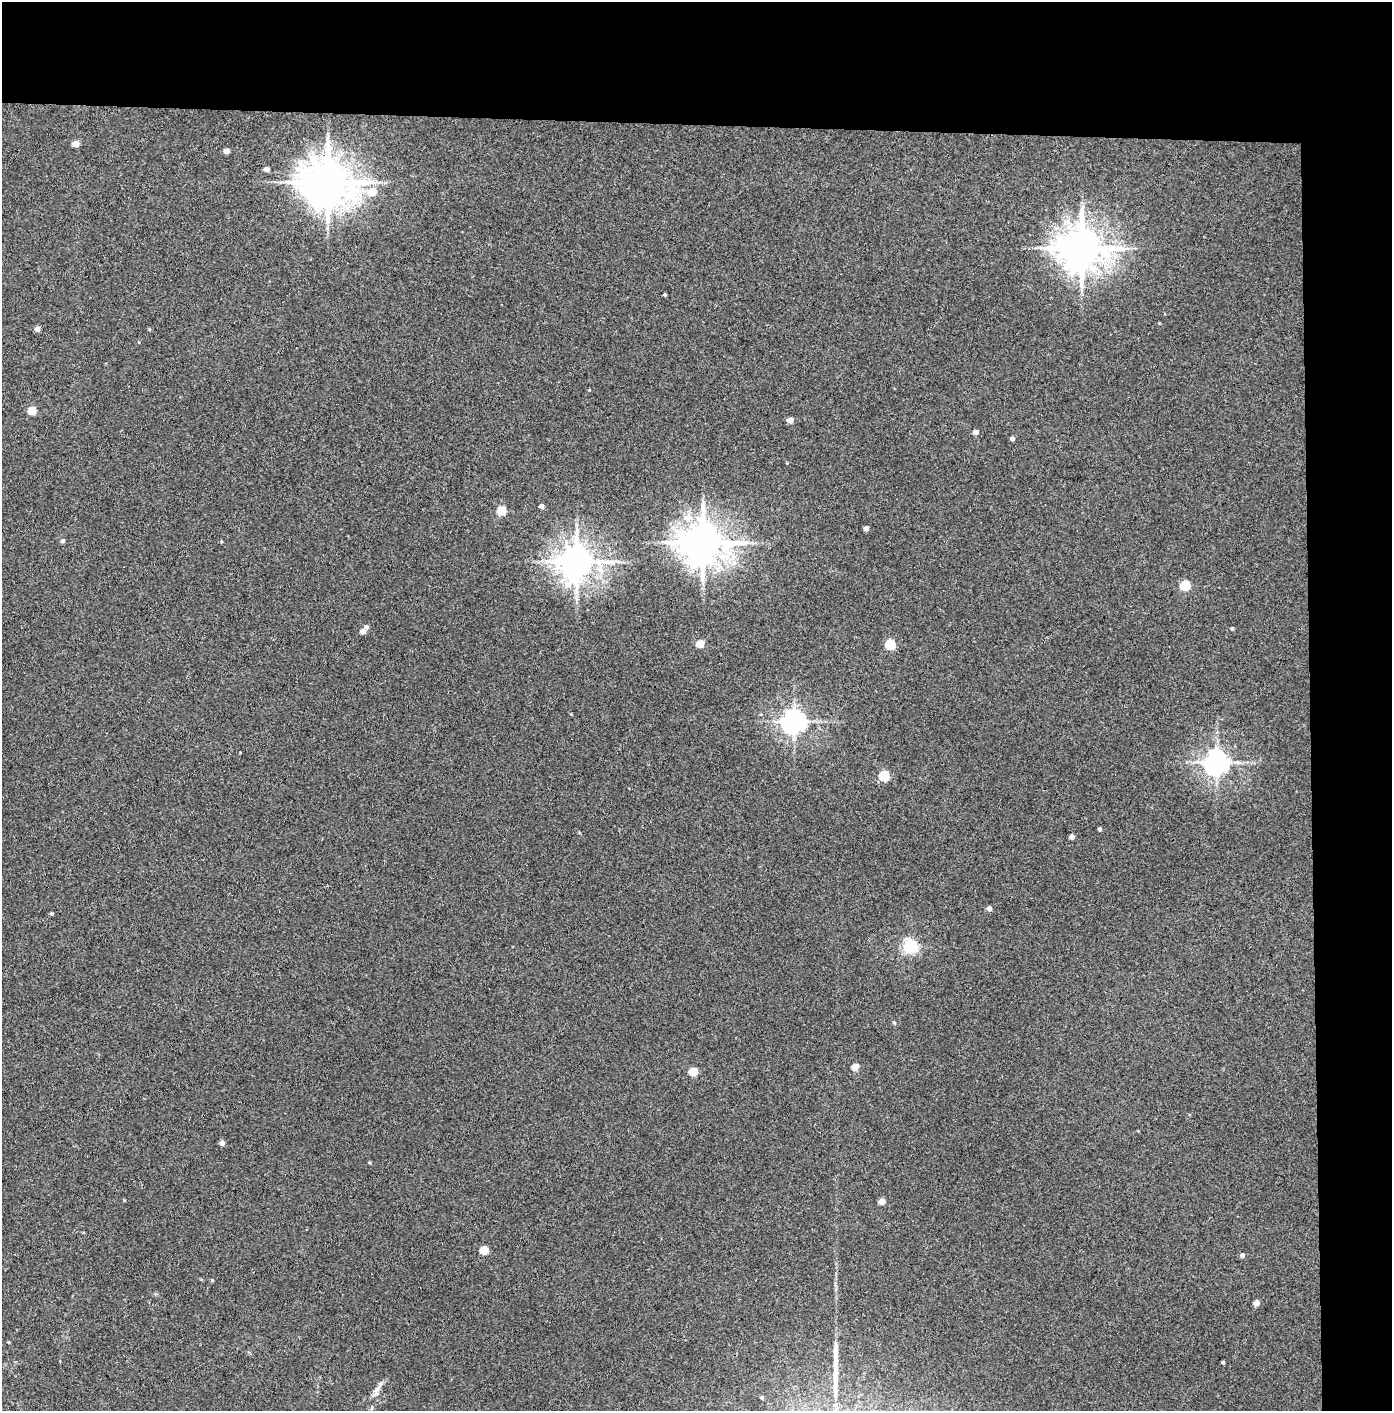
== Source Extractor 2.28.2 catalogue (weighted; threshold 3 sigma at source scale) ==
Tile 3 of 3 x 3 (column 3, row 1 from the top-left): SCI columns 2856-4245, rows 2821-4229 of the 4317 x 4236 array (HDU 1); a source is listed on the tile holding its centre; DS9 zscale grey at full resolution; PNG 1394 x 1413 px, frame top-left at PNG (2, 2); no overlay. Shown black and unused: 14% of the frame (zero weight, under 3 of 4 exposures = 6% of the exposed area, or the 3 px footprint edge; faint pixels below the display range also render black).
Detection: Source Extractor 2.28.2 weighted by HDU 2 'WHT'; one run over the whole footprint, this tile lists its part. Background 0.081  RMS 0.0062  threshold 0.0279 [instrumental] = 3 sigma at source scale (4.5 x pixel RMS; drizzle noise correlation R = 1.50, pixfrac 1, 0.05/0.05 arcsec/px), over >= 5 px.
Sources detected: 46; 1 long thin detection or spike segment (spike, bleed or trail) — not listed; the other 45 listed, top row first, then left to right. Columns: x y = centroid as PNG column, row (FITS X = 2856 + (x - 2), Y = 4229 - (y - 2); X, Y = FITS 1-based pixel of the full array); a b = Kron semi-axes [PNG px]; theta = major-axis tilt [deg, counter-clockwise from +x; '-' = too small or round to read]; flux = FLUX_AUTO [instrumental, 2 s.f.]
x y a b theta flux
76 143 5 4 - 5.9
227 151 4 4 - 4.4
267 169 4 4 - 3.3
327 182 14 12 -7 2600
372 191 7 6 - 9.3
1082 248 12 11 - 2100
664 294 3 3 - 0.78
1159 323 3 3 - 0.49
37 329 5 5 - 2.6
32 411 5 5 - 18
790 420 5 4 - 5.2
976 432 4 4 - 3.8
1012 438 4 4 - 1.9
541 506 4 4 - 2.6
501 510 5 5 - 22
866 528 4 4 - 3.3
63 541 5 4 - 1.4
703 543 12 11 - 2000
576 562 10 9 - 1300
1185 585 5 5 - 36
366 627 5 5 - 1.9
1232 628 4 3 - 0.84
363 631 5 4 - 3.9
700 644 5 5 - 14
890 644 5 5 - 38
794 721 7 7 - 540
1217 762 8 7 - 520
884 776 5 5 - 42
1100 829 4 4 - 1.2
1072 837 4 4 - 3
989 909 5 4 - 2.9
52 914 3 3 - 0.8
910 946 6 6 - 130
894 1023 5 4 - 0.9
855 1067 5 4 - 10
693 1071 5 5 - 18
222 1143 5 4 - 2.8
882 1201 4 4 - 6.2
484 1250 5 5 - 18
1242 1255 5 4 - 2
212 1280 4 4 - 0.58
1256 1303 4 4 - 4.7
1223 1362 3 3 - 0.77
377 1390 14 6 56 3.6
762 1398 4 4 - 0.82